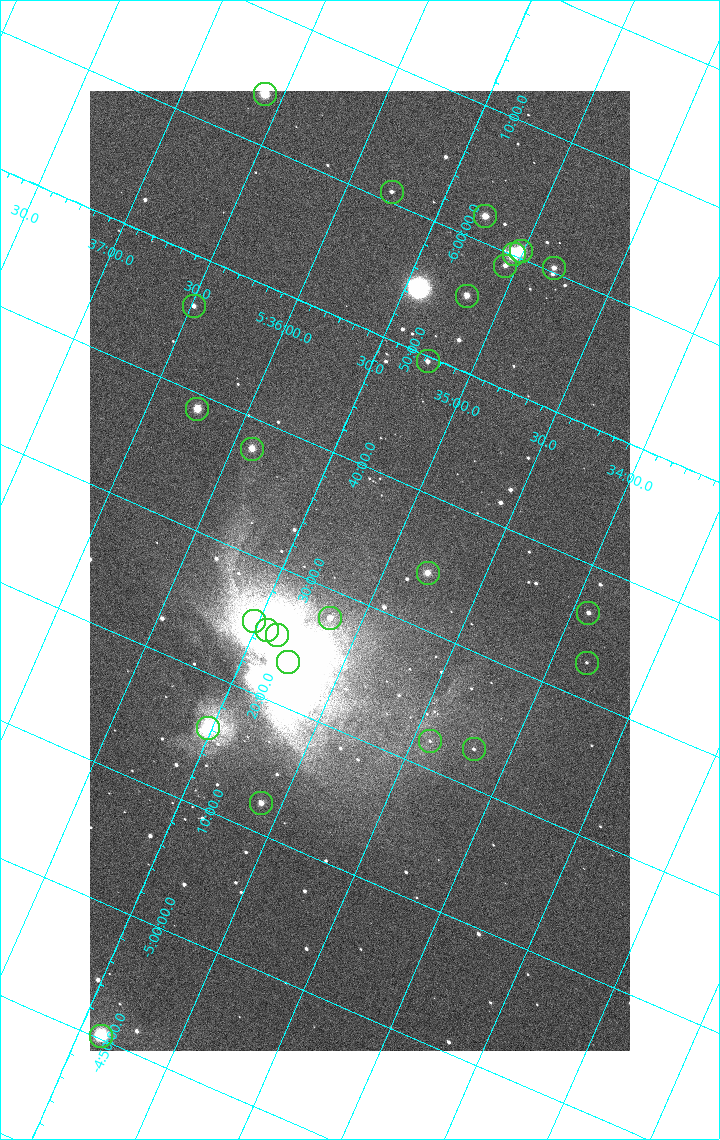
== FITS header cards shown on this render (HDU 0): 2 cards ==
NAXIS1  =                 1080 / length of data axis 1
NAXIS2  =                 1920 / length of data axis 2

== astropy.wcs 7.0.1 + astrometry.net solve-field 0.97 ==
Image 1080 x 1920 px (HDU 0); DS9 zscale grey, zoomed out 1/2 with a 90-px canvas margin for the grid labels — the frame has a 2x2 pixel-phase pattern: neighbouring pixels differ more than pixels two apart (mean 1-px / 2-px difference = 1.644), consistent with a one-shot-colour (mosaic) sensor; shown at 1/2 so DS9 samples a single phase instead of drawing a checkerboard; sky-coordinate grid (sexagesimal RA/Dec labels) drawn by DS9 from the SOLVED WCS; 25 Tycho-2 reference stars matched to detected sources circled (green)
Header WCS: none
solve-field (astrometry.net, Tycho-2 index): SOLVED blind (the file carries no WCS)
Solved WCS: RA---TAN-SIP/DEC--TAN-SIP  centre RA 05:35:07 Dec -05:32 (83.78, -5.54 deg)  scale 2.37 arcsec/px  FOV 42.7' x 76.1'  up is +156 deg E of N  parity flipped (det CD > 0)
(file carries no celestial WCS; the grid is the blind solution)
Tycho-2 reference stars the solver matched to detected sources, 25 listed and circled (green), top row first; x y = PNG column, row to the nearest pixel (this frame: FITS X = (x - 90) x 2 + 1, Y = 1920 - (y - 91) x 2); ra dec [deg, ICRS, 3 dp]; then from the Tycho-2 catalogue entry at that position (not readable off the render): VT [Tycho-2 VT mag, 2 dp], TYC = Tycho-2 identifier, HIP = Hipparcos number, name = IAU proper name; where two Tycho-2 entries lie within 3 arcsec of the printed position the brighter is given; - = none
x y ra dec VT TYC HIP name
264 94 84.149 -6.065 5.71 4778-1379-1 26345 -
392 192 83.942 -6.013 8.95 4778-1351-1 - -
485 216 83.816 -6.033 7.12 4778-1358-1 - -
520 252 83.754 -6.009 5.51 4778-1404-1 26197 -
514 254 83.761 -6.002 4.70 4778-1403-1 26199 -
505 266 83.765 -5.984 8.95 4778-1377-1 - -
554 268 83.705 -6.006 8.25 4778-1350-1 - -
466 296 83.796 -5.927 7.42 4778-1370-1 - -
194 306 84.122 -5.770 8.64 4778-1069-1 - -
428 362 83.808 -5.827 8.43 4778-1364-1 - -
197 409 84.063 -5.648 6.51 4778-1378-1 26314 -
252 449 83.975 -5.628 7.32 4778-1369-1 - -
428 574 83.696 -5.571 8.07 4774-809-1 - -
588 613 83.480 -5.607 8.83 4774-850-1 - -
330 618 83.791 -5.465 8.45 4774-849-1 - -
254 621 83.881 -5.421 8.46 4774-935-1 - -
267 630 83.860 -5.417 6.19 4774-934-1 - -
277 636 83.845 -5.416 5.03 4774-933-1 26235 -
288 662 83.819 -5.390 5.06 4774-931-1 26221 -
586 663 83.455 -5.546 10.93 4774-913-1 - -
208 728 83.881 -5.267 6.87 4774-906-1 26258 -
430 742 83.604 -5.368 10.89 4774-818-2 - -
474 750 83.546 -5.382 10.28 4774-846-1 - -
261 804 83.776 -5.204 7.81 4774-915-1 - -
100 1036 83.846 -4.838 4.61 4774-928-1 26237 -